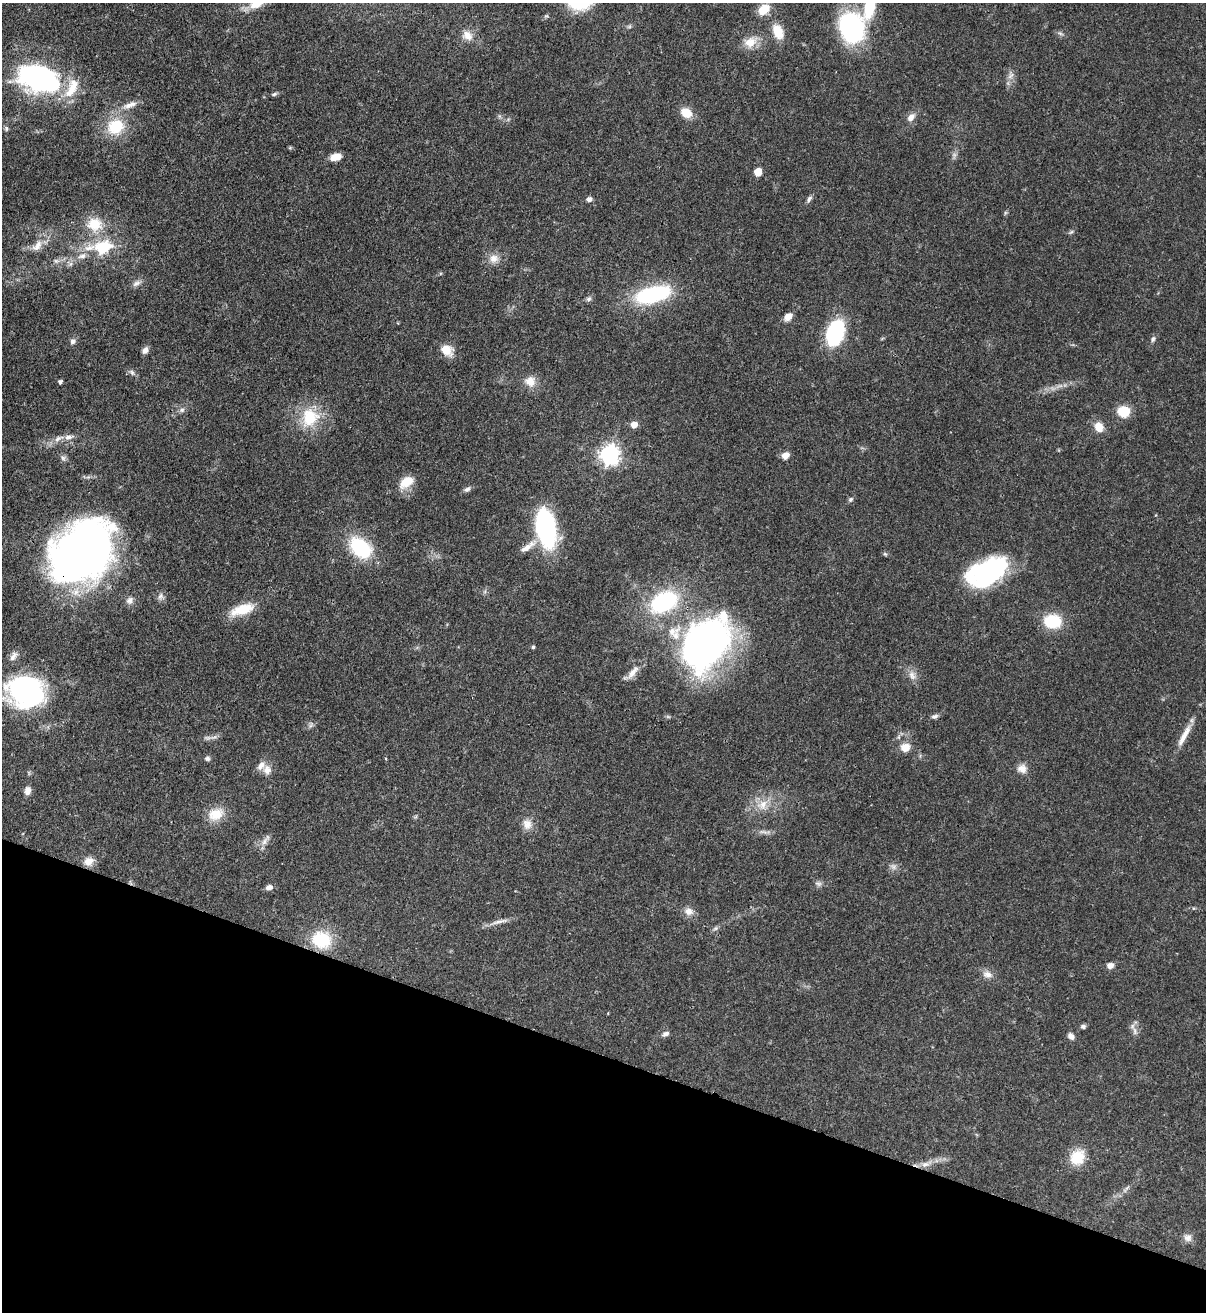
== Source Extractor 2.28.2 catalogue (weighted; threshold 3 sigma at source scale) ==
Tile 15 of 4 x 4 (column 3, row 4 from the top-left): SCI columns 2753-3956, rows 32-1341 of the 5378 x 5302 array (HDU 1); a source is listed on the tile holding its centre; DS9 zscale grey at full resolution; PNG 1208 x 1314 px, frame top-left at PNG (2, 3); no overlay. Shown black and unused: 20% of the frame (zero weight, under 3 of 4 exposures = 7% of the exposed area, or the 3 px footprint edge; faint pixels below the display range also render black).
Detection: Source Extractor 2.28.2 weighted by HDU 2 'WHT'; one run over the whole footprint, this tile lists its part. Background 0.0932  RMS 0.0041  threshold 0.0185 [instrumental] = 3 sigma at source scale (4.5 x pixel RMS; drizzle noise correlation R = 1.50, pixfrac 1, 0.05/0.05 arcsec/px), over >= 5 px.
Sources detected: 109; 2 too faint to see at this stretch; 4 inside a brighter object's white glare — not listed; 5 inside a brighter listed object's ellipse — not listed separately; the other 98 listed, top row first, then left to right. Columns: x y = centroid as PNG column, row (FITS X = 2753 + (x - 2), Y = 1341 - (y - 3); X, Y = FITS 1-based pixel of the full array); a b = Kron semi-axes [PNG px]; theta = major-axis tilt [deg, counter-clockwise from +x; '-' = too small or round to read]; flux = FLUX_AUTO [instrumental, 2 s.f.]
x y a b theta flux
257 3 16 8 32 7.8
869 8 24 11 75 17
764 9 12 9 40 7.7
852 28 24 19 -72 68
778 31 18 11 -67 7.2
1060 33 7 4 -19 0.79
467 36 14 11 -44 3.8
750 42 17 13 25 5.8
1011 76 12 3 45 1.1
39 78 23 13 -19 160
73 87 22 13 80 8.6
274 94 8 5 17 0.81
130 105 22 7 20 3.8
686 113 11 9 -32 7
911 117 11 7 52 2.7
115 126 24 21 36 15
6 128 8 5 -84 0.78
336 157 10 6 12 5.2
758 172 5 5 - 9.7
589 199 6 6 - 1.3
809 199 10 5 59 1.1
95 224 21 18 -10 11
1071 232 7 4 36 0.67
37 246 18 10 50 4.4
102 248 10 7 10 32
82 256 13 7 14 2.6
494 258 12 12 - 3.6
56 261 9 4 -8 1.1
137 283 13 7 33 1.8
653 294 39 17 14 38
589 299 7 6 - 0.99
788 317 9 7 37 3.5
835 333 21 13 73 43
1153 339 8 5 71 1
72 341 7 6 - 1.4
145 350 8 6 56 2
447 350 15 12 -35 5.4
132 372 8 5 -63 1
530 381 15 13 -27 4.5
60 382 4 4 - 1
182 410 6 6 - 1.1
1123 411 12 11 - 9.3
310 417 27 24 64 16
634 425 6 6 - 3.6
1099 427 12 10 -56 4.4
58 438 15 7 28 2.8
609 455 8 7 - 190
785 455 8 6 30 3.1
63 458 8 6 -62 1.2
406 482 20 12 36 6.2
467 489 9 6 28 1.2
851 499 7 6 - 0.9
545 526 29 13 -80 86
528 547 26 6 37 3.7
360 548 25 17 -44 26
82 552 47 35 50 370
885 554 6 4 -44 0.58
989 572 43 25 31 52
160 596 9 6 61 1.4
129 600 10 9 - 1.9
663 602 29 19 28 40
242 609 30 12 18 10
1052 621 17 13 -6 16
672 631 29 11 21 7.2
705 643 46 34 56 200
533 647 4 4 - 0.61
633 672 22 8 51 3.8
912 675 13 9 -69 2.7
34 692 57 35 -37 42
935 716 9 5 16 1.1
311 725 7 4 71 0.82
1184 736 34 7 62 5.3
905 747 8 7 - 5.7
207 758 7 6 - 1
1022 769 12 11 - 3
267 770 12 11 - 3.1
27 791 10 7 78 2.5
763 804 16 12 56 5.4
216 814 21 15 20 7.5
527 824 14 12 -73 3.7
264 841 13 7 61 2.2
89 861 13 10 28 3.5
818 883 10 4 -1 1.1
269 887 9 6 16 1.8
689 911 12 10 -42 2.9
499 921 29 5 13 2.9
716 928 8 4 31 0.89
321 940 23 19 -11 17
1110 965 7 6 - 2.2
987 974 14 9 -13 2.7
1083 1026 7 6 - 0.9
1135 1031 13 5 -90 1.7
666 1034 9 6 21 1.3
1071 1036 9 7 -47 1.8
1077 1157 18 15 57 10
925 1164 13 7 15 2.9
1126 1189 12 4 50 1.2
1188 1238 11 10 - 2.3
Overlapping masked pixels (flux is a lower limit): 2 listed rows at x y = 82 552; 763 804
Isophote crosses this tile's border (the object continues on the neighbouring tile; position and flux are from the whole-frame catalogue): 2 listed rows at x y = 257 3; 869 8